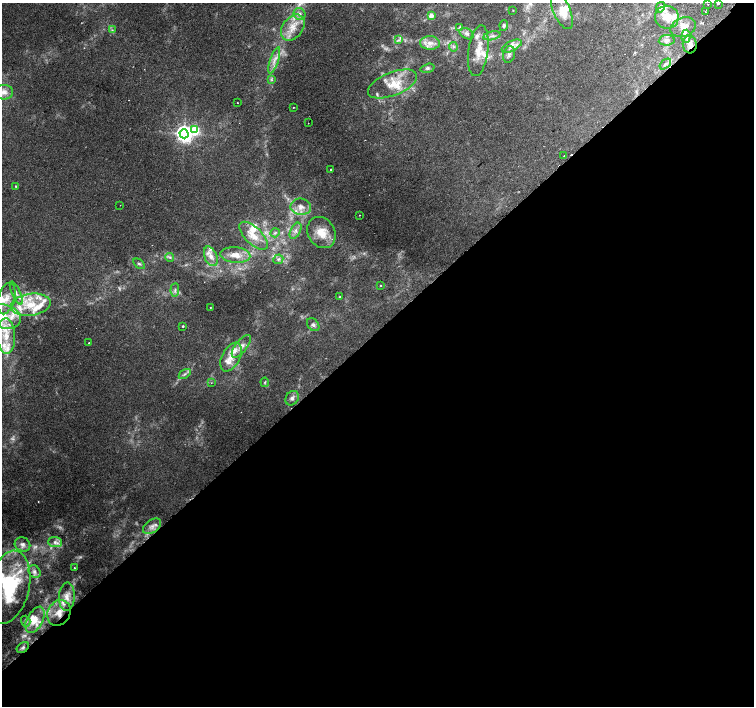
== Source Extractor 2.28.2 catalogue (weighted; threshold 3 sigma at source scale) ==
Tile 15 of 4 x 4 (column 3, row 4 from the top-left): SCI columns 3055-4558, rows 198-1604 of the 6115 x 6087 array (HDU 1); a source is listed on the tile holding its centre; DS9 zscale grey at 2 x 2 block average (1 PNG px = mean of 2 x 2 image px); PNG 756 x 708 px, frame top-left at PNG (2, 3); each listed source drawn as its Kron ellipse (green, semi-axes under 4 px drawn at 4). Shown black and unused: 53% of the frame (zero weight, under 2 of 3 exposures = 3% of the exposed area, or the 3 px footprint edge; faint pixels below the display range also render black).
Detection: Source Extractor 2.28.2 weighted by HDU 2 'WHT'; one run over the whole footprint, this tile lists its part. Background 0.00425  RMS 0.0025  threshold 0.011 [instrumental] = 3 sigma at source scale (4.5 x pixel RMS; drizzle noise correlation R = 1.50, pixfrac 1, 0.0396/0.0396 arcsec/px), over >= 5 px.
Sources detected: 115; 8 too faint to see at this stretch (2 x 2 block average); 1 cosmic-ray / hot-pixel residue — neither listed nor drawn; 26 inside a brighter listed object's ellipse — not listed separately; the other 80 listed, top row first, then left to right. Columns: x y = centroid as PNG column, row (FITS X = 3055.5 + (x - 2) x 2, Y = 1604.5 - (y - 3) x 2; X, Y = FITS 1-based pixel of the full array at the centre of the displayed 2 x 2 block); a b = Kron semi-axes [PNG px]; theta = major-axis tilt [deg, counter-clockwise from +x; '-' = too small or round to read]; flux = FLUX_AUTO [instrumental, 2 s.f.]
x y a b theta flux
718 3 2 2 - 0.78
708 4 2 2 - 1.6
660 7 5 4 - 1.4
513 10 2 2 - 0.29
562 11 19 8 -66 8
706 12 3 2 - 0.52
300 14 6 5 - 1.9
431 16 3 2 - 7.3
667 17 12 11 - 7.9
504 25 5 4 - 1
460 27 4 3 - 0.73
683 27 13 9 20 4.9
293 28 14 10 54 8.6
112 30 3 2 - 0.44
467 34 7 5 -30 2.1
492 36 8 2 12 1.4
686 36 7 4 86 1.9
398 40 4 4 - 1.2
667 40 8 5 6 2
430 43 10 6 -2 4.2
690 44 9 7 -84 3.5
512 46 11 5 26 3.5
453 47 5 2 - 0.62
478 51 26 10 83 11
509 54 8 5 75 2.3
274 60 14 3 72 3.8
665 64 7 4 39 1.5
427 68 7 4 16 1.3
271 80 4 3 - 0.68
392 84 26 11 22 14
4 92 9 7 0 3.9
237 103 2 2 - 0.25
293 107 2 2 - 0.35
308 123 2 2 - 0.72
195 130 4 3 - 48
184 134 4 4 - 290
564 156 2 2 - 0.52
330 169 2 2 - 1.1
16 186 2 2 - 0.45
120 205 2 2 - 0.22
301 207 10 8 -7 4.9
359 215 2 2 - 0.22
295 231 9 5 63 2.4
321 232 16 13 -58 9.3
275 233 5 3 - 0.84
254 236 18 8 -44 8.1
235 255 15 8 -4 6.8
211 256 10 6 -68 4.2
170 257 4 3 - 1
278 259 5 4 - 1.3
139 264 6 3 -32 1
381 285 2 2 - 1.4
175 290 7 3 86 1.2
16 293 12 3 -66 2.7
340 297 3 3 - 0.66
6 299 16 8 75 7.9
31 305 20 11 8 17
210 307 2 2 - 0.3
4 316 17 12 -16 15
313 325 7 5 -48 1.7
183 326 2 2 - 0.62
6 336 18 9 -88 12
89 343 2 2 - 0.81
241 346 13 6 51 4.1
231 357 15 9 62 7.3
185 374 6 3 34 1.2
265 382 4 3 - 0.67
211 383 2 2 - 0.3
292 398 8 6 56 2.3
152 526 10 6 35 3.2
55 542 7 5 -3 2.6
22 544 8 7 - 2.8
74 568 2 2 - 0.41
34 572 7 5 -53 2.1
9 587 37 20 77 46
67 597 14 8 86 5.4
59 613 13 11 61 8.5
35 620 14 8 62 6.6
26 621 5 4 - 1.4
23 647 7 4 34 1.3
Overlapping masked pixels (flux is a lower limit): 2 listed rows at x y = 665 64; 59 613
Isophote crosses this tile's border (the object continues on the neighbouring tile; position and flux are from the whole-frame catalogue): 3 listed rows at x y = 718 3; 4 316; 9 587
Diffuse or blended objects may show on this block-average render without a row.